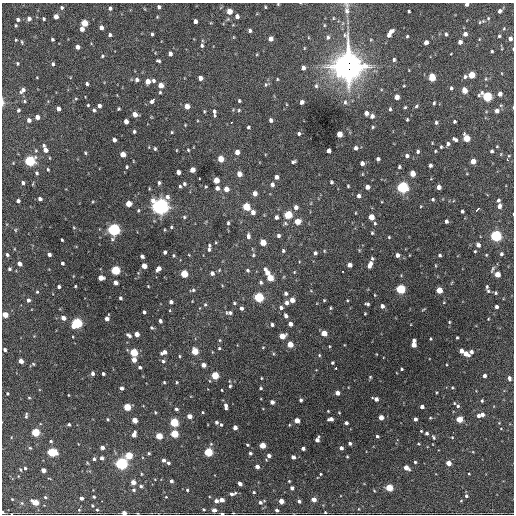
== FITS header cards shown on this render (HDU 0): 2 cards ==
NAXIS1  =                  512 / Axis length
NAXIS2  =                  512 / Axis length

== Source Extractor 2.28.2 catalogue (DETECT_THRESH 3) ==
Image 512 x 512 px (HDU 0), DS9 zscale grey, 1 PNG px = 1 image px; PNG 516 x 516 px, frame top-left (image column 1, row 512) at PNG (2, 3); no overlay
Background 1150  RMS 35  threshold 106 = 3 sigma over >= 5 px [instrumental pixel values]
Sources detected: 450; all 450 listed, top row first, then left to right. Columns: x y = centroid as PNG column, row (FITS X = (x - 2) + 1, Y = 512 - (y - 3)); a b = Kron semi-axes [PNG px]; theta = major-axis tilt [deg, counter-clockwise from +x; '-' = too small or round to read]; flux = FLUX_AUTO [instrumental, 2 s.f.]
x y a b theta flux
278 4 4 3 - 1.9e+03
466 4 3 3 - 7.1e+03
159 7 4 3 - 5.5e+03
265 7 3 2 - 2.2e+03
62 8 5 4 - 4.0e+03
110 8 4 4 - 6.0e+03
229 11 4 4 - 3.3e+04
347 11 13 8 -85 1.4e+04
409 11 3 3 - 2.8e+03
500 11 4 4 - 6.4e+03
56 16 4 4 - 1.7e+04
237 16 4 4 - 1.1e+04
157 17 4 3 - 2.1e+03
333 18 5 3 - 2.2e+03
488 18 5 5 - 2.9e+03
18 19 4 3 - 6.0e+03
29 19 4 4 - 8.8e+03
44 19 4 3 - 3.5e+03
195 21 4 4 - 9.4e+03
483 21 5 4 - 3.9e+03
84 23 5 4 - 5.9e+04
16 25 3 3 - 2.6e+03
324 25 5 3 - 2.2e+03
101 27 4 4 - 1.1e+04
504 28 5 4 - 2.6e+03
82 29 4 4 - 1.4e+04
250 31 4 4 - 6.3e+03
390 31 6 4 33 1.1e+04
152 34 3 3 - 3.7e+03
446 34 4 3 - 4.2e+03
465 34 4 4 - 1.1e+04
110 35 4 3 - 4.3e+03
389 35 4 4 - 8.5e+03
407 36 4 3 - 2.6e+03
499 36 4 3 - 3.4e+03
328 37 6 5 - 5.8e+03
510 38 5 4 - 8.9e+03
52 39 3 3 - 3.7e+03
271 39 4 4 - 1.4e+04
16 40 3 3 - 2.1e+03
371 40 5 3 - 2.1e+03
22 42 5 3 - 2.6e+03
426 42 4 4 - 1.3e+04
460 42 4 4 - 1.1e+04
202 45 5 4 - 4.8e+03
77 47 4 4 - 1.2e+04
304 48 4 3 - 1.8e+03
513 49 3 2 - 1.7e+03
492 51 3 3 - 2.9e+03
170 54 4 4 - 8.8e+03
257 54 4 3 - 1.9e+03
102 56 4 3 - 2.7e+03
394 60 4 4 - 4.2e+03
158 61 4 3 - 3.9e+03
17 63 3 3 - 2.8e+03
53 64 4 3 - 4.7e+03
348 66 13 11 89 2.8e+06
303 68 4 4 - 9.0e+03
471 75 5 4 - 5.0e+04
432 77 5 4 - 6.5e+04
465 77 5 4 - 4.7e+03
200 78 4 4 - 1.2e+04
277 79 4 3 - 2.2e+03
486 79 5 3 - 2.1e+03
137 80 5 4 - 7.5e+03
148 81 4 4 - 2.1e+04
153 81 5 4 - 5.5e+03
87 84 3 3 - 4.4e+03
160 85 5 4 - 2.0e+04
266 85 6 5 - 4.3e+03
316 86 6 5 - 4.9e+03
451 88 4 3 - 4.0e+03
22 90 8 5 46 9.4e+03
464 90 5 4 - 2.9e+04
160 92 3 3 - 2.7e+03
500 94 4 4 - 1.2e+04
487 96 6 5 - 1.8e+05
397 97 4 4 - 2.0e+04
76 98 5 3 - 2.1e+03
153 100 7 3 46 8.6e+03
24 101 5 4 - 3.0e+03
239 101 4 3 - 3.2e+03
3 102 10 3 -87 6.0e+03
302 102 4 4 - 7.2e+03
345 102 8 5 90 5.9e+03
434 103 4 3 - 3.0e+03
88 105 3 3 - 2.2e+03
99 106 4 3 - 8.2e+03
187 106 4 4 - 2.4e+04
416 106 5 4 - 3.5e+03
405 107 4 3 - 2.6e+03
58 108 4 4 - 1.3e+04
119 109 3 3 - 2.7e+03
390 109 5 3 - 3.6e+03
18 110 4 4 - 3.6e+03
94 110 4 3 - 4.4e+03
239 110 4 4 - 2.5e+03
204 111 4 3 - 2.4e+03
214 111 7 5 -83 7.2e+03
497 111 4 4 - 1.1e+04
366 113 4 4 - 9.6e+03
135 114 4 4 - 1.9e+04
372 116 5 4 - 9.5e+03
37 117 4 4 - 1.7e+04
407 119 3 2 - 2.6e+03
29 120 4 4 - 1.0e+04
271 120 4 3 - 6.6e+03
126 122 4 4 - 1.7e+04
436 122 5 4 - 4.5e+03
454 122 3 3 - 3.8e+03
231 123 3 2 - 3.5e+03
185 125 3 2 - 1.7e+03
248 127 4 3 - 3.8e+03
373 127 4 3 - 2.7e+03
134 131 3 3 - 4.0e+03
172 132 3 3 - 2.3e+03
299 134 4 4 - 4.0e+03
339 134 5 4 - 3.2e+04
466 138 5 4 - 5.6e+04
455 139 5 3 - 6.1e+03
114 140 4 4 - 9.9e+03
448 144 5 4 - 6.0e+03
43 145 4 3 - 3.2e+03
497 146 3 3 - 1.8e+03
441 147 3 3 - 2.9e+03
356 148 4 4 - 6.3e+03
155 149 3 3 - 3.2e+03
45 150 5 4 - 1.4e+04
177 150 3 2 - 1.3e+03
188 150 3 2 - 2.2e+03
36 151 5 4 - 2.8e+03
329 151 4 4 - 1.2e+04
417 151 4 3 - 4.7e+03
435 151 3 3 - 2.1e+03
491 151 4 3 - 4.5e+03
237 152 4 4 - 1.9e+04
85 153 4 3 - 2.8e+03
123 154 4 4 - 2.9e+04
407 156 4 4 - 6.0e+03
50 158 4 2 - 1.7e+03
220 159 5 4 - 3.8e+04
378 159 4 3 - 5.6e+03
507 159 3 2 - 4.6e+03
30 161 5 5 - 2.9e+05
473 161 4 4 - 2.6e+04
293 162 5 3 - 4.7e+03
362 163 4 4 - 1.1e+04
430 165 4 3 - 6.0e+03
127 167 4 4 - 3.0e+03
399 167 4 3 - 3.8e+03
48 169 4 3 - 2.7e+03
192 170 4 4 - 2.2e+04
178 172 4 4 - 1.3e+04
36 173 4 3 - 4.4e+03
412 173 4 4 - 3.2e+04
239 174 4 4 - 2.0e+04
276 177 4 4 - 1.0e+04
216 180 4 4 - 4.2e+04
331 182 4 3 - 3.7e+03
23 183 4 3 - 5.1e+03
159 183 4 3 - 4.2e+03
184 184 4 4 - 4.1e+03
272 184 5 4 - 7.6e+03
180 186 4 3 - 3.0e+03
348 186 3 3 - 2.4e+03
206 187 4 3 - 2.1e+03
367 187 4 4 - 1.2e+04
403 187 5 5 - 4.2e+05
439 187 4 4 - 1.1e+04
217 188 4 4 - 1.0e+04
226 189 4 4 - 2.3e+04
255 193 4 4 - 1.4e+04
359 196 4 4 - 6.9e+03
40 199 4 4 - 8.5e+03
433 199 4 3 - 3.2e+03
498 200 4 4 - 4.6e+03
18 201 4 3 - 7.0e+03
128 204 4 4 - 3.7e+04
160 206 7 7 - 1.1e+06
421 206 3 2 - 1.8e+03
499 206 5 4 - 9.7e+03
246 207 5 4 - 7.9e+04
296 207 5 5 - 1.1e+04
477 209 5 3 - 9.9e+03
138 210 4 3 - 2.5e+03
462 211 4 3 - 4.6e+03
253 212 4 4 - 1.2e+04
355 213 4 2 - 1.6e+03
288 215 5 5 - 1.1e+05
184 217 4 4 - 3.2e+03
276 217 4 3 - 7.5e+03
371 217 4 4 - 3.3e+04
446 221 4 3 - 7.0e+03
297 222 4 4 - 3.5e+04
228 223 5 3 - 3.6e+03
285 223 6 5 - 4.2e+03
375 223 5 4 - 3.0e+03
171 227 3 3 - 2.9e+03
74 228 4 3 - 1.9e+03
15 230 5 3 - 2.4e+03
114 230 5 5 - 5.6e+05
372 233 4 3 - 2.9e+03
248 236 7 4 -89 8.0e+03
278 236 4 4 - 5.4e+03
496 236 5 5 - 4.0e+05
389 237 4 3 - 2.1e+03
62 240 3 3 - 2.7e+03
263 242 5 4 - 4.3e+04
209 245 4 4 - 3.5e+03
478 245 4 4 - 9.7e+03
209 249 5 4 - 5.1e+03
283 251 4 4 - 4.1e+03
475 251 3 3 - 2.2e+03
165 252 4 3 - 5.8e+03
315 253 4 4 - 5.6e+03
49 254 4 3 - 8.1e+03
501 254 4 4 - 4.6e+03
7 255 4 4 - 4.4e+03
174 255 4 4 - 2.7e+03
189 255 4 3 - 1.7e+03
253 255 5 4 - 3.1e+03
397 255 4 4 - 1.1e+04
440 255 3 3 - 3.8e+03
486 255 4 3 - 2.1e+03
142 256 4 3 - 7.5e+03
372 258 5 4 - 3.6e+03
62 263 3 3 - 4.8e+03
20 264 4 4 - 1.1e+04
349 265 4 4 - 1.4e+04
370 265 7 4 65 1.7e+04
144 266 4 4 - 2.5e+04
9 269 4 4 - 4.4e+03
158 269 6 4 47 1.3e+04
492 269 12 4 62 5.9e+03
115 270 5 4 - 1.6e+05
247 270 5 4 - 3.7e+03
343 271 3 2 - 2.4e+03
294 272 4 4 - 2.1e+03
212 273 5 4 - 9.2e+03
267 273 9 5 -63 2.5e+04
184 274 5 4 - 7.8e+04
497 274 4 4 - 3.2e+04
101 278 5 4 - 2.5e+04
270 278 5 4 - 5.0e+04
261 282 5 4 - 4.7e+03
116 283 4 4 - 1.6e+04
75 286 3 2 - 2.2e+03
148 286 3 2 - 1.7e+03
59 287 3 3 - 4.9e+03
487 287 6 4 89 3.7e+03
400 289 5 5 - 1.9e+05
193 290 7 4 13 4.4e+03
439 290 4 4 - 4.9e+04
311 291 4 3 - 1.7e+03
488 291 5 4 - 3.3e+03
37 292 4 3 - 2.9e+03
285 293 4 4 - 5.7e+03
495 293 4 4 - 4.0e+03
375 295 4 3 - 1.7e+03
259 297 5 5 - 2.0e+05
120 298 4 3 - 4.2e+03
28 300 4 4 - 6.8e+03
292 300 4 4 - 2.1e+04
324 300 4 3 - 2.2e+03
347 300 3 3 - 2.2e+03
171 302 4 4 - 7.3e+03
234 303 4 3 - 3.3e+03
286 303 5 4 - 8.0e+03
205 304 5 4 - 3.3e+03
367 304 5 3 - 4.7e+03
382 306 4 4 - 8.6e+03
281 307 5 5 - 6.7e+03
496 307 4 4 - 6.6e+03
241 308 4 3 - 6.4e+03
330 308 4 4 - 2.7e+03
144 312 4 3 - 5.6e+03
226 313 6 5 - 3.5e+03
230 313 5 4 - 4.3e+03
365 314 3 2 - 2.1e+03
5 315 4 4 - 3.5e+04
286 316 5 4 - 7.4e+03
63 318 4 4 - 1.4e+04
107 318 5 4 - 1.2e+04
488 319 3 2 - 1.9e+03
160 321 4 3 - 6.4e+03
449 322 4 3 - 2.3e+03
77 323 5 5 - 3.0e+05
290 324 4 4 - 1.3e+04
272 325 4 3 - 4.6e+03
151 328 4 4 - 3.0e+03
324 333 4 4 - 3.4e+04
137 334 4 4 - 2.0e+04
129 335 6 3 -32 6.6e+03
282 336 5 4 - 3.9e+04
457 338 3 2 - 2.6e+03
430 339 3 2 - 2.2e+03
219 340 5 3 - 2.4e+03
414 340 4 3 - 7.3e+03
290 344 4 4 - 3.6e+04
413 345 4 4 - 2.1e+04
263 347 4 3 - 1.7e+03
219 348 4 3 - 2.9e+03
5 350 4 3 - 5.4e+03
195 351 5 4 - 5.4e+04
461 351 4 4 - 1.6e+04
134 352 5 4 - 1.1e+05
164 352 6 4 24 1.5e+04
471 352 4 4 - 7.7e+03
466 354 6 4 -30 2.2e+04
319 355 4 4 - 2.4e+03
179 356 4 3 - 2.3e+03
134 360 4 4 - 1.8e+04
21 361 4 4 - 2.0e+04
163 361 5 5 - 4.4e+03
332 363 3 3 - 2.9e+03
33 364 4 3 - 2.7e+03
203 365 4 4 - 1.5e+04
140 367 3 3 - 4.8e+03
336 368 3 3 - 3.9e+03
402 369 3 2 - 2.6e+03
92 373 4 3 - 7.6e+03
103 374 3 3 - 4.5e+03
215 375 4 4 - 8.7e+04
484 376 4 3 - 8.7e+03
370 377 3 3 - 2.5e+03
261 378 3 2 - 1.7e+03
509 378 6 4 -76 7.3e+03
164 382 3 3 - 2.6e+03
177 382 4 3 - 2.5e+03
230 386 4 3 - 2.9e+03
122 388 4 3 - 7.6e+03
261 388 4 3 - 2.9e+03
452 388 4 3 - 2.2e+03
222 390 3 2 - 1.9e+03
436 392 3 2 - 2.1e+03
7 393 3 3 - 2.9e+03
337 393 4 4 - 1.6e+04
68 395 3 2 - 1.5e+03
29 398 4 3 - 2.3e+03
376 399 5 4 - 1.2e+04
301 400 4 3 - 5.2e+03
482 401 3 3 - 3.1e+03
272 402 4 4 - 1.1e+04
226 406 6 3 -84 9.3e+03
458 406 6 5 - 5.2e+03
127 407 4 4 - 7.4e+04
422 407 4 4 - 1.0e+04
176 409 3 3 - 5.3e+03
328 411 3 2 - 1.7e+03
155 412 4 3 - 2.4e+03
203 412 4 2 - 2.0e+03
339 413 4 2 - 1.5e+03
482 414 5 4 - 1.1e+04
26 415 7 3 84 4.0e+03
189 416 4 4 - 2.0e+04
478 416 4 3 - 6.5e+03
381 417 4 4 - 1.9e+04
430 418 4 4 - 2.2e+03
108 419 4 4 - 2.7e+03
331 419 5 4 - 1.2e+04
415 419 4 3 - 7.9e+03
459 419 4 4 - 5.3e+04
134 420 4 4 - 3.1e+04
297 420 4 4 - 2.6e+04
174 422 5 4 - 1.4e+05
216 422 4 4 - 4.7e+03
346 423 3 3 - 6.1e+03
499 423 3 3 - 1.6e+03
69 424 3 3 - 3.4e+03
221 425 4 3 - 3.5e+03
235 427 4 4 - 1.4e+04
421 431 3 3 - 2.3e+03
35 432 4 4 - 1.2e+05
453 432 2 2 - 2.0e+03
426 433 3 3 - 5.5e+03
134 434 5 4 - 1.7e+04
174 434 5 4 - 8.8e+04
159 436 4 4 - 5.3e+04
377 436 3 3 - 4.0e+03
433 437 7 4 -62 4.2e+03
317 440 5 4 - 1.4e+04
51 441 3 3 - 3.1e+03
350 443 4 3 - 5.7e+03
418 444 3 3 - 2.2e+03
247 445 3 3 - 2.8e+03
262 445 4 4 - 4.1e+04
102 447 4 4 - 1.4e+04
30 448 4 3 - 2.4e+03
303 448 4 3 - 8.1e+03
341 448 4 4 - 8.5e+03
52 452 6 4 -11 1.5e+05
208 452 5 4 - 1.5e+05
149 453 3 3 - 3.5e+03
250 453 3 3 - 4.2e+03
129 455 5 4 - 8.2e+04
269 456 4 4 - 9.4e+03
347 456 3 3 - 2.3e+03
293 457 4 4 - 1.1e+04
102 458 4 4 - 7.6e+03
94 459 4 3 - 4.6e+03
163 460 4 3 - 7.2e+03
415 462 3 3 - 3.8e+03
121 463 5 5 - 4.9e+05
168 463 4 3 - 4.5e+03
448 463 4 4 - 2.4e+04
257 467 4 4 - 1.1e+04
25 468 3 3 - 3.1e+03
406 468 5 4 - 1.9e+04
20 469 4 2 - 2.1e+03
43 470 4 4 - 1.6e+04
141 474 4 3 - 2.1e+03
320 474 3 2 - 2.1e+03
469 474 3 2 - 1.9e+03
171 481 4 3 - 5.5e+03
289 481 3 3 - 2.2e+03
133 482 4 4 - 2.1e+04
240 484 4 3 - 1.0e+04
141 486 4 4 - 4.4e+03
389 487 4 4 - 7.6e+04
292 488 4 4 - 8.6e+03
133 490 5 5 - 4.4e+03
187 490 3 3 - 3.1e+03
374 490 4 3 - 1.8e+03
254 492 4 3 - 2.9e+03
233 494 9 4 13 7.7e+03
466 496 4 4 - 4.6e+03
45 497 4 4 - 2.6e+03
94 497 3 3 - 3.5e+03
166 497 3 2 - 1.5e+03
81 498 3 3 - 7.8e+03
12 499 3 2 - 1.9e+03
314 499 4 4 - 2.0e+04
222 500 4 4 - 1.6e+04
216 501 4 4 - 1.0e+04
264 501 4 3 - 1.7e+03
281 501 4 4 - 2.5e+04
299 501 4 4 - 6.3e+03
35 502 5 4 - 4.6e+04
260 502 5 5 - 6.0e+03
92 505 3 2 - 2.3e+03
203 509 3 3 - 2.9e+03
358 509 5 3 - 1.9e+03
79 510 4 4 - 2.1e+03
97 510 3 3 - 2.5e+03
214 510 4 4 - 1.2e+04
277 510 4 3 - 4.9e+03
3 512 3 2 - 3.4e+03
325 512 3 3 - 2.0e+03
124 513 4 3 - 1.7e+04
222 513 3 2 - 3.3e+03
At the frame edge (FLAGS 8, measured only in part): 8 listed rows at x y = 278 4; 466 4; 513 49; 3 102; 5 315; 3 512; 124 513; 222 513